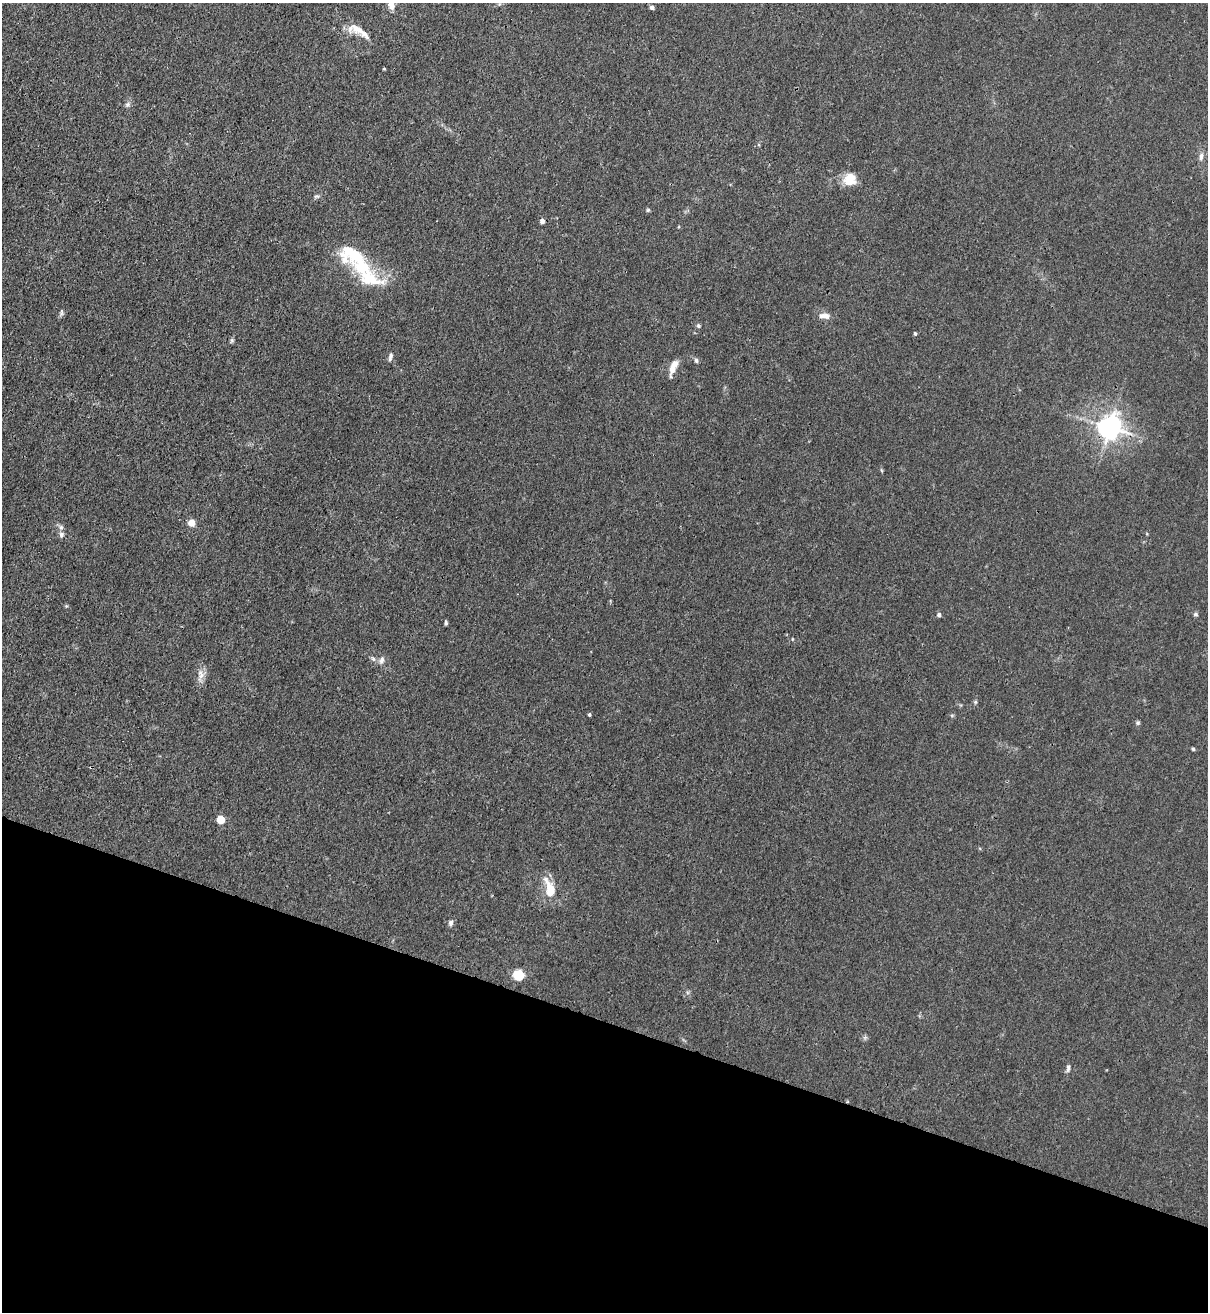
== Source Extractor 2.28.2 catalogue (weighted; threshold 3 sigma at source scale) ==
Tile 15 of 4 x 4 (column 3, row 4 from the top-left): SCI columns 2634-3839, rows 36-1345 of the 5387 x 5310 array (HDU 1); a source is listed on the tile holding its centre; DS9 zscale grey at full resolution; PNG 1210 x 1314 px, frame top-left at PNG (2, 3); no overlay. Shown black and unused: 22% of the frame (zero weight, under 3 of 4 exposures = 7% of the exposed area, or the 3 px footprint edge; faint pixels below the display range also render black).
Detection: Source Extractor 2.28.2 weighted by HDU 2 'WHT'; one run over the whole footprint, this tile lists its part. Background 0.0294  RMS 0.0029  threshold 0.0133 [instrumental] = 3 sigma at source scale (4.5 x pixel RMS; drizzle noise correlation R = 1.50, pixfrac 1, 0.05/0.05 arcsec/px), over >= 5 px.
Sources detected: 41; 1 cosmic-ray / hot-pixel residue — not listed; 3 inside a brighter listed object's ellipse — not listed separately; the other 37 listed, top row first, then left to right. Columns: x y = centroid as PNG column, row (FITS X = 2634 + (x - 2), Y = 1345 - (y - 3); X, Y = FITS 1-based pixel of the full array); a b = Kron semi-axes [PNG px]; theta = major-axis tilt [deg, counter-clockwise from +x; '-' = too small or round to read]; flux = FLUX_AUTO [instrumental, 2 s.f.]
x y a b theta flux
391 4 16 8 89 3.3
652 7 5 4 - 0.75
358 29 22 10 -26 4.1
384 69 5 3 - 0.26
128 104 7 7 - 0.79
1201 156 11 5 81 1.2
850 179 14 14 - 5.3
648 210 5 5 - 0.42
542 221 5 4 - 1.3
350 252 38 24 -36 14
61 313 10 4 85 0.62
824 316 15 8 -8 2.1
698 326 5 5 - 0.53
915 333 4 3 - 0.44
232 340 6 5 - 0.52
390 357 11 5 75 0.85
696 360 6 5 - 0.58
673 367 18 6 67 3.2
1110 427 8 7 - 290
192 523 5 5 - 6
61 527 8 6 -68 0.84
61 535 7 6 - 0.93
1195 614 7 5 -15 0.53
939 615 4 4 - 0.95
446 622 6 3 -80 0.52
373 659 8 5 -62 0.76
382 660 11 6 73 1.2
201 677 18 6 61 1.9
975 702 6 4 90 0.42
589 714 4 3 - 0.45
1138 723 6 5 - 0.48
1193 749 4 4 - 0.38
221 819 5 5 - 10
550 889 21 9 -74 7.4
450 923 7 6 - 0.9
519 975 11 10 - 5.3
1068 1068 11 5 79 0.84
Overlapping masked pixels (flux is a lower limit): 1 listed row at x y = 1110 427
Isophote crosses this tile's border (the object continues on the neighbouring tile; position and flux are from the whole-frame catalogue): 1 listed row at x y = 391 4